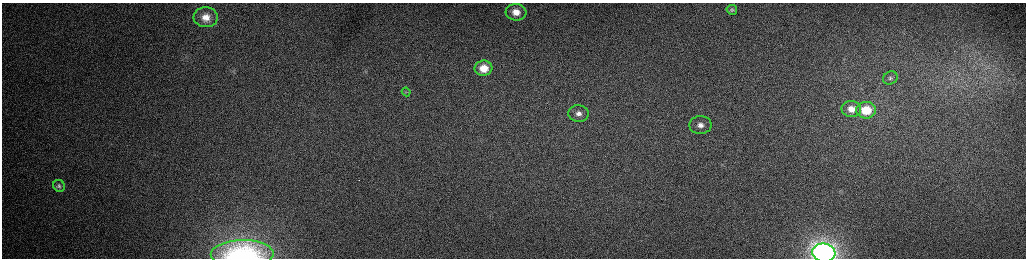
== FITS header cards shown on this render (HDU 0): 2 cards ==
NAXIS1  =                 2048 /fastest changing axis
NAXIS2  =                  512 /next to fastest changing axis

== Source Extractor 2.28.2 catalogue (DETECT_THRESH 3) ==
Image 2048 x 512 px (HDU 0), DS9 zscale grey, zoomed out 1/2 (1 PNG px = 2 x 2 image px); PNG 1028 x 260 px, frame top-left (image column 1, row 511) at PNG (2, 3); each listed source drawn as its Kron ellipse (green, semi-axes under 4 px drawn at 4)
Background 167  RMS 1.7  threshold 5.06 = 3 sigma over >= 5 px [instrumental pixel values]
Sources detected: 15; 2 cannot appear on this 1/2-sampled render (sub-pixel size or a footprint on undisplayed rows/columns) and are neither listed nor drawn; the other 13 listed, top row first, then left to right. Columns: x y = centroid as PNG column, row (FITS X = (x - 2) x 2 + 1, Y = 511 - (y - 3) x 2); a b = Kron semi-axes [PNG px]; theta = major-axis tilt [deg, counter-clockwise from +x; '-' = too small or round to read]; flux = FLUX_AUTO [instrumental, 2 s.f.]
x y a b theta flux
732 10 5 5 - 570
516 12 10 8 -5 4400
206 17 12 10 -3 4500
484 68 9 7 6 6200
890 78 7 6 - 1000
406 92 4 2 - 190
851 109 10 8 -3 4000
866 110 10 8 1 12000
579 113 10 8 -5 2500
700 125 11 9 1 3100
59 186 6 5 - 770
824 253 11 9 -6 180000
242 254 31 14 1 30000
At the frame edge (FLAGS 8, measured only in part): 2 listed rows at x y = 824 253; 242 254
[2 sub-pixel or undisplayed-footprint detections neither listed nor drawn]